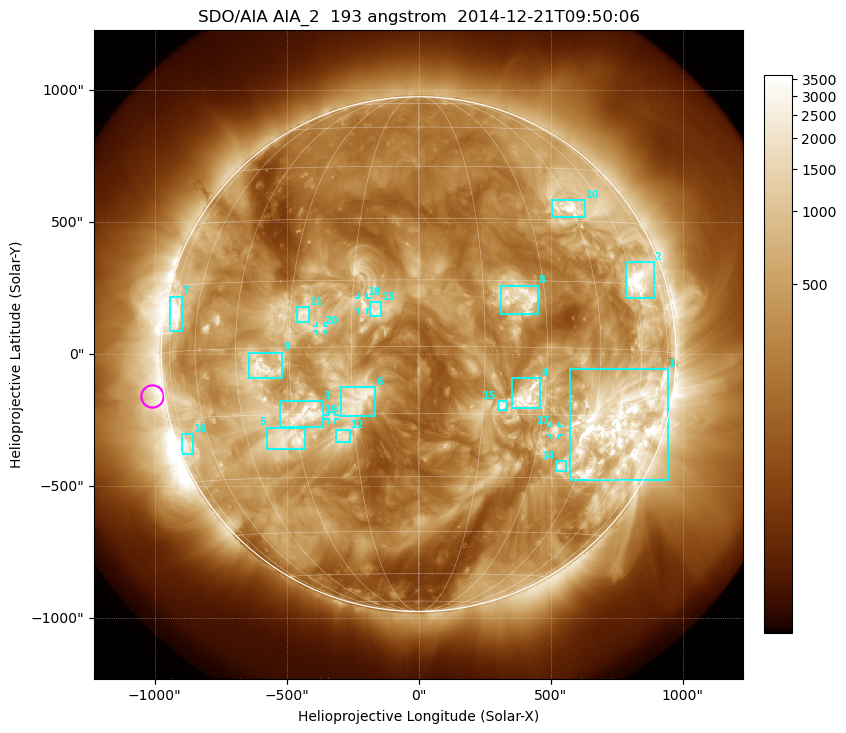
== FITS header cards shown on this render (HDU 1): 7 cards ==
TELESCOP= 'SDO/AIA'
INSTRUME= 'AIA_2'
WAVELNTH=                  193
WAVEUNIT= 'angstrom'
DATE-OBS= '2014-12-21T09:50:06.84'
CTYPE1  = 'HPLN-TAN'
CTYPE2  = 'HPLT-TAN'

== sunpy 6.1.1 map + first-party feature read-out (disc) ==
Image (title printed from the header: SDO/AIA AIA_2  193 angstrom  2014-12-21T09:50:06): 1024 x 1024 px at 2.4 arcsec/px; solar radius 975 arcsec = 406 px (full disc in frame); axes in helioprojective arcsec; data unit not stated in the header (colour bar unlabelled)
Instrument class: DISC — disc imager (sunpy class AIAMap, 193 A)
Bright regions (active regions / flare kernels): reference = the median radial profile (limb darkening/brightening removed); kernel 9 px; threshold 5 sigma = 1187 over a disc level ~360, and >= 1.15x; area >= 12 px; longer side >= 10 px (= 24 arcsec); searched inside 0.97 R_sun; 20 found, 20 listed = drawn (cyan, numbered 1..; 4 of them under ~33 arcsec drawn as corner ticks so the feature stays visible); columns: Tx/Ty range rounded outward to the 5 arcsec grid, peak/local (2 s.f.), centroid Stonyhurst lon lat
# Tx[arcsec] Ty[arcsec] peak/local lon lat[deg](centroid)
1 570..945 -475..-55 13 +54 -17
2 785..890 210..350 13 +63 +16
3 -525..-360 -275..-175 7.9 -27 -15
4 350..460 -205..-90 10 +26 -11
5 -575..-430 -360..-275 10 -33 -20
6 -295..-160 -235..-125 5.8 -14 -12
7 -940..-895 85..220 10 -72 +8
8 310..450 150..260 7 +24 +11
9 -645..-515 -90..5 10 -37 -4
10 505..630 520..585 14 +44 +33
11 -460..-415 120..180 6.1 -27 +7
12 -315..-260 -330..-285 5.1 -18 -20
13 -185..-140 145..200 4.9 -10 +8
14 520..560 -445..-405 7.6 +38 -27
15 300..335 -210..-175 6.3 +19 -13
16 -895..-855 -380..-300 5.6 -73 -21
17 500..530 -305..-270 9.4 +34 -19
18 -225..-195 170..215 4.7 -12 +10
19 -340..-315 -250..-230 4.7 -20 -16
20 -385..-360 85..105 4.2 -22 +4
Off-limb structures (1.02-1.3 R_sun): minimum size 162 px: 7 found; the strongest spans PA ~65..125 deg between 1.02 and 1.3 R_sun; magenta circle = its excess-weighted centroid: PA ~100 deg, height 1.05 R_sun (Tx ~-1010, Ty ~-160 arcsec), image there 2.8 x the reference